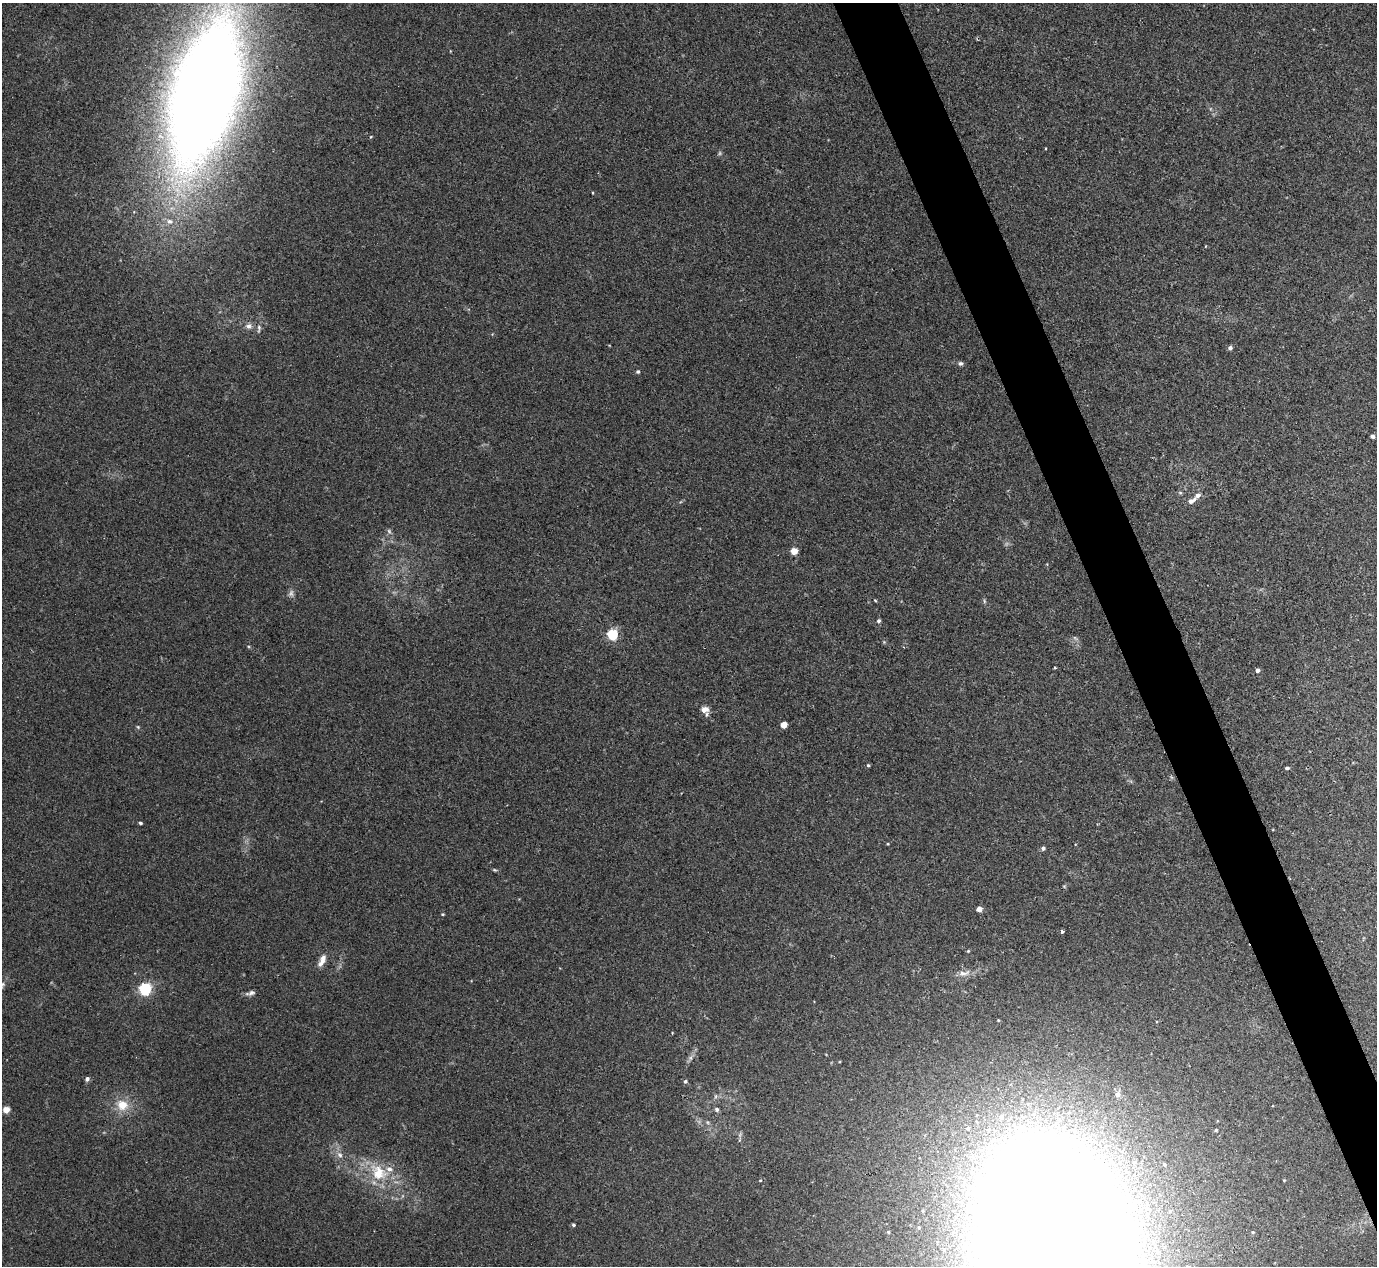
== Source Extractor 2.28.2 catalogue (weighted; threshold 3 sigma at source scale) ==
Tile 6 of 4 x 4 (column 2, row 2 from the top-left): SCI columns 1416-2790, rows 2711-3974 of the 5567 x 5545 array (HDU 1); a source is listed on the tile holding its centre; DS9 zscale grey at full resolution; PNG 1379 x 1268 px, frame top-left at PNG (2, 3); no overlay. Shown black and unused: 4% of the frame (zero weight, under 2 of 3 exposures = <1% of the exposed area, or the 3 px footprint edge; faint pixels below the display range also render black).
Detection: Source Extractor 2.28.2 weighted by HDU 2 'WHT'; one run over the whole footprint, this tile lists its part. Background 0.0497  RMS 0.0076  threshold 0.0343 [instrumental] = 3 sigma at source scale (4.5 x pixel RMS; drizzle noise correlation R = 1.50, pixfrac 1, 0.05/0.05 arcsec/px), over >= 5 px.
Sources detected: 69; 4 too faint to see at this stretch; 3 inside a brighter object's white glare — not listed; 3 inside a brighter listed object's ellipse — not listed separately; the other 59 listed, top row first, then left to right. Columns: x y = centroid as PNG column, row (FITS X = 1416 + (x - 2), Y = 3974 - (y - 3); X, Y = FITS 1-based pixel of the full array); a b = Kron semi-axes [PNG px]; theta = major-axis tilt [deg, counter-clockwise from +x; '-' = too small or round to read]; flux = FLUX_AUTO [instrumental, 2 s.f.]
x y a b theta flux
205 92 139 57 75 1500
371 137 4 4 - 0.72
1206 246 4 2 - 0.55
249 326 9 8 - 3.7
259 328 12 5 84 2.3
1230 348 4 4 - 2.5
961 363 6 5 - 1.6
638 371 5 5 - 1.3
1373 436 5 4 - 1.8
1180 493 6 4 -1 1
1192 501 12 6 30 3.5
794 551 5 4 - 17
875 600 4 3 - 0.69
984 601 6 4 -73 1.1
879 621 5 5 - 1.5
613 634 5 5 - 77
884 642 5 5 - 0.85
1055 668 4 3 - 0.63
1258 670 4 4 - 2.4
705 710 11 8 6 4.9
784 725 5 4 - 14
138 727 5 4 - 0.89
868 765 4 4 - 0.96
1287 768 4 3 - 1.4
140 823 3 3 - 1.6
1043 848 5 4 - 1.8
494 870 7 4 -19 1
1064 886 5 3 - 0.71
979 909 4 4 - 7.1
443 914 4 3 - 0.78
1062 931 3 3 - 6.2
968 951 4 4 - 0.79
322 960 16 7 65 6.2
964 973 19 8 11 6.2
2 984 9 6 76 1.9
145 989 5 5 - 130
250 993 13 5 15 2.8
691 1058 8 4 82 2
87 1079 5 4 - 2.5
685 1081 6 5 - 1.5
1117 1094 8 7 - 2.9
122 1105 12 10 -25 13
717 1109 6 5 - 1.7
6 1110 4 4 - 15
1001 1117 8 7 - 3
968 1128 7 7 - 3
1216 1130 5 4 - 1
739 1140 6 3 71 0.88
340 1155 9 7 -50 3.4
379 1173 27 21 -43 31
760 1180 4 3 - 0.61
1284 1180 4 4 - 0.61
573 1225 4 3 - 1.1
919 1227 4 2 - 0.61
888 1232 4 3 - 0.82
1253 1232 5 4 - 0.89
1058 1243 140 75 -71 5900
1157 1251 6 5 - 1.4
1187 1266 4 4 - 1.8
Overlapping masked pixels (flux is a lower limit): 1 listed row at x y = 1058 1243
Isophote crosses this tile's border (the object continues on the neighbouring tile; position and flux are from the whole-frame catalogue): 4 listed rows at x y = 205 92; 2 984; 1058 1243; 1187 1266